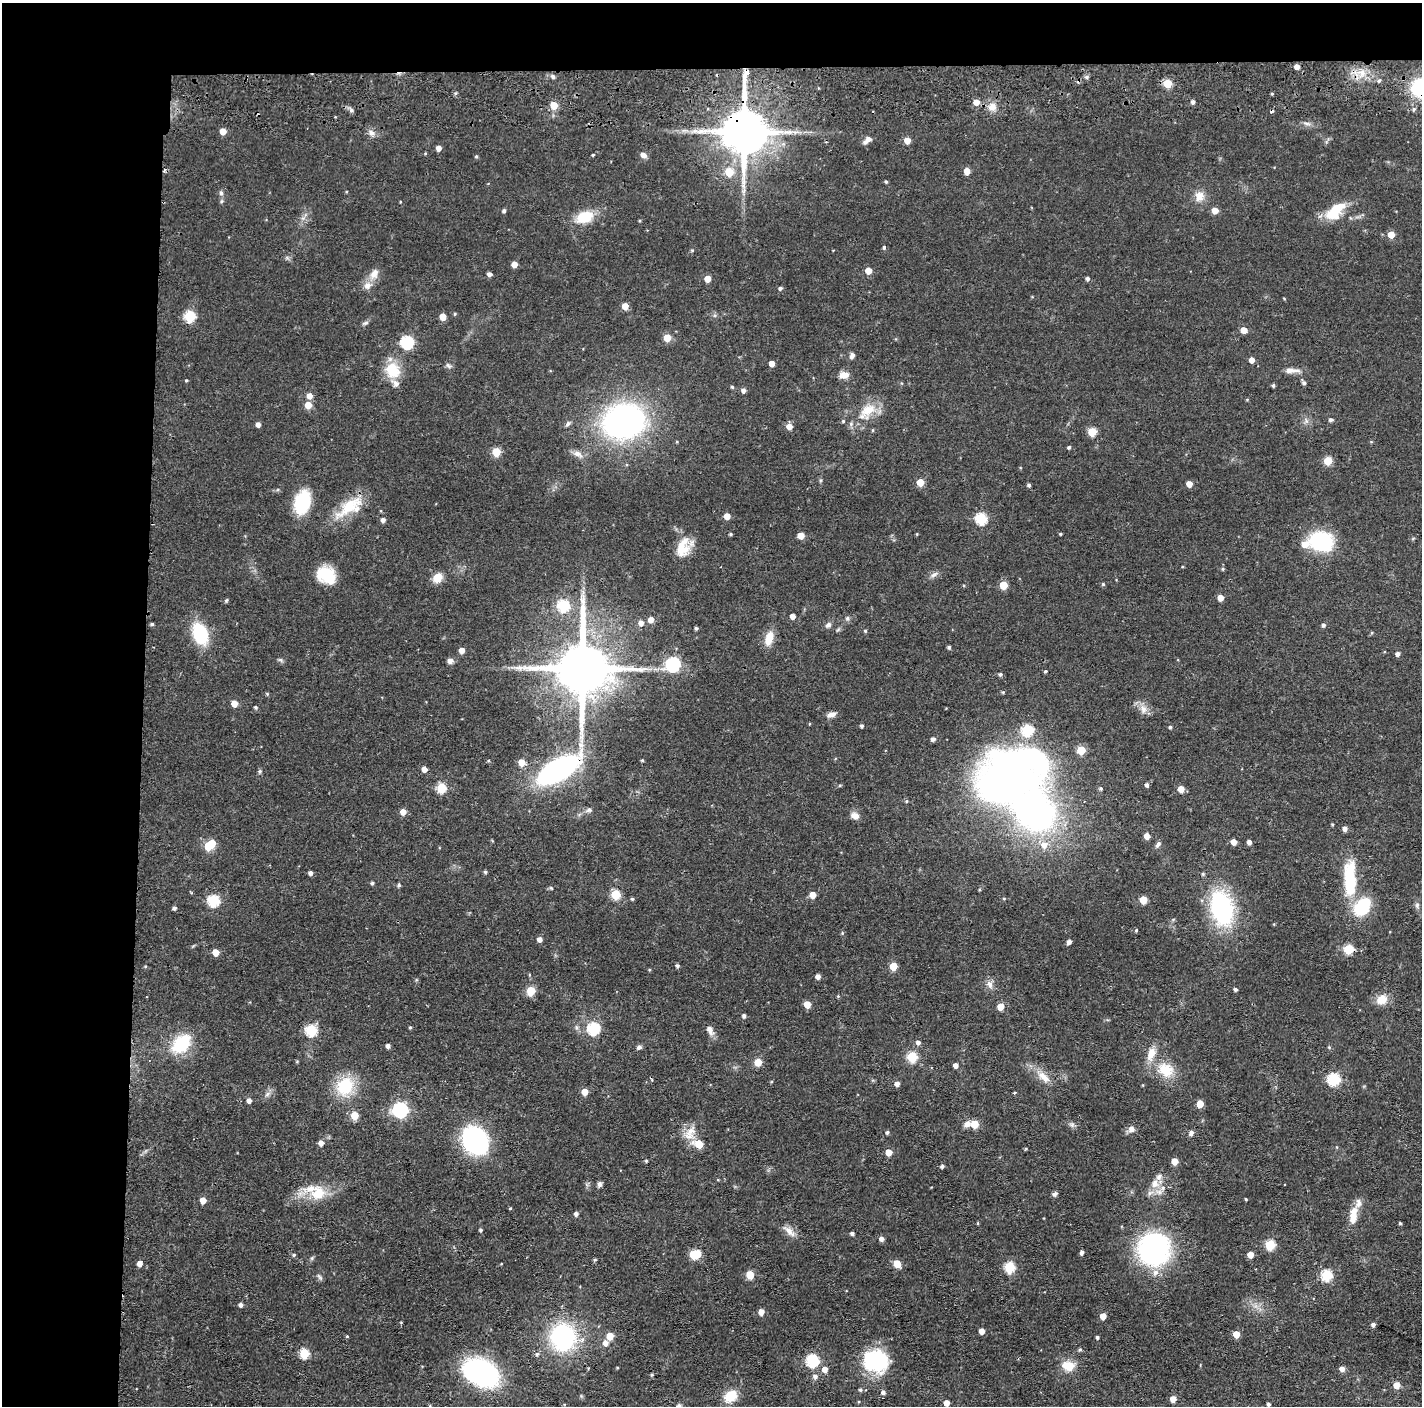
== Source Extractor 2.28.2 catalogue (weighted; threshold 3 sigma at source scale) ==
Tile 1 of 3 x 3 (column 1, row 1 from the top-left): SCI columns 3-1422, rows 2900-4303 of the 4264 x 4394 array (HDU 1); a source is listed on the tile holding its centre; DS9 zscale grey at full resolution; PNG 1424 x 1408 px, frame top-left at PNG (2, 3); no overlay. Shown black and unused: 14% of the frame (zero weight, under 2 of 3 exposures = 3% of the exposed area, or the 3 px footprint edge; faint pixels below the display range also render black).
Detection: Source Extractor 2.28.2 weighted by HDU 2 'WHT'; one run over the whole footprint, this tile lists its part. Background 0.0456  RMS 0.0065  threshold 0.0294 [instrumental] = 3 sigma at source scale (4.5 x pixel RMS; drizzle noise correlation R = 1.50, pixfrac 1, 0.05/0.05 arcsec/px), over >= 5 px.
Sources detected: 298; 2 inside a brighter object's white glare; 1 cosmic-ray / hot-pixel residue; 1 long thin detection or spike segment (spike, bleed or trail) — not listed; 12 inside a brighter listed object's ellipse — not listed separately; the other 282 listed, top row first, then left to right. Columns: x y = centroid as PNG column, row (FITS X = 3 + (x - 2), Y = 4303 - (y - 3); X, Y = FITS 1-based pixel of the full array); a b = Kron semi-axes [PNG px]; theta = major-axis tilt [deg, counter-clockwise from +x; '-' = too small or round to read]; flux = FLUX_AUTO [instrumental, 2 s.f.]
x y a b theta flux
1297 67 4 4 - 4
1362 73 8 7 - 4
746 74 16 7 62 5.1
553 77 6 5 - 1.5
1086 77 5 5 - 1.2
1379 81 5 4 - 1.3
1167 83 5 5 - 23
1420 88 18 16 -53 45
976 102 5 5 - 6
1193 102 4 4 - 1.8
554 105 5 5 - 15
992 107 11 10 - 5
1307 123 11 4 -11 1.9
744 131 13 12 - 3300
223 132 5 4 - 7.9
371 133 10 8 -71 2.9
867 140 12 6 41 3.2
907 140 5 5 - 6.9
439 148 5 4 - 3.7
593 155 4 3 - 0.78
643 155 7 5 -35 3.3
476 156 5 4 - 0.85
164 170 5 3 - 0.99
967 171 5 4 - 7
729 172 6 6 - 16
886 181 4 3 - 0.96
744 191 9 4 81 2
221 193 7 5 -79 1.6
1199 196 13 12 - 6.3
1215 210 5 5 - 6.9
504 211 4 4 - 1.3
1335 211 25 12 44 20
584 217 21 13 21 16
1391 235 5 5 - 9
884 247 4 4 - 0.87
692 250 4 4 - 0.71
514 264 4 4 - 6.2
868 271 5 5 - 7.7
374 273 15 10 60 5.7
489 274 4 4 - 2.5
1088 278 4 4 - 1.6
707 279 5 4 - 7.4
780 288 5 4 - 1.4
625 306 5 5 - 8.7
189 316 6 5 - 45
443 317 5 5 - 8.9
365 323 8 3 19 1.2
1244 330 5 4 - 8.3
667 338 5 5 - 12
407 342 6 6 - 76
852 356 7 5 69 2.3
1252 360 4 4 - 4.3
772 364 4 4 - 5.6
448 366 9 5 -44 1.6
393 370 21 18 -62 17
1291 370 21 6 1 4.6
844 375 11 7 4 5.3
186 380 4 3 - 0.6
1304 382 6 4 -58 1.6
1273 385 4 4 - 1
732 387 4 4 - 0.82
743 390 5 5 - 2.4
309 396 6 5 - 4.5
308 405 5 5 - 7.9
868 410 24 14 28 14
1331 420 5 4 - 1.6
624 421 28 22 14 240
843 421 4 4 - 0.85
258 424 5 4 - 3
568 424 8 5 52 1.4
789 426 5 5 - 5.6
1092 432 5 5 - 22
1069 447 4 4 - 1.1
496 452 5 5 - 22
578 454 13 7 -27 3.8
1328 461 5 5 - 21
920 482 5 5 - 11
1189 484 4 4 - 5.8
1029 485 4 4 - 1.2
302 502 18 12 76 42
349 506 43 15 37 22
727 516 5 5 - 7.4
981 519 6 5 - 49
383 520 5 5 - 2.3
731 534 4 3 - 0.85
917 534 4 3 - 0.52
1060 534 3 3 - 0.73
801 536 5 4 - 8.5
1321 541 18 14 -11 62
683 548 26 16 78 14
1223 569 5 4 - 0.81
325 574 20 15 5 19
934 575 12 5 32 2.1
437 578 7 6 - 16
1103 584 5 4 - 0.81
1003 585 5 5 - 17
1220 598 5 4 - 6.2
226 600 6 4 87 0.79
563 606 6 6 - 55
792 616 4 4 - 4
847 618 6 5 - 1.2
651 620 5 5 - 4.9
641 623 5 5 - 3.6
152 624 4 4 - 1
828 625 8 6 40 2.1
1323 625 4 4 - 1.6
696 628 4 3 - 1.2
865 631 4 4 - 0.82
200 634 23 15 -70 31
769 638 18 9 73 8.9
949 647 4 4 - 1.2
462 650 5 4 - 5.5
1398 654 5 4 - 2.4
280 660 6 4 18 1.1
450 661 7 7 - 2.5
673 664 6 6 - 110
519 668 12 6 -4 3.5
582 668 16 14 -89 4800
1045 671 4 3 - 0.88
1000 674 5 4 - 1.2
267 694 5 4 - 0.72
234 704 5 5 - 7.3
255 707 5 4 - 1.1
1143 709 12 9 -67 4.6
831 714 10 6 14 3.5
862 726 4 4 - 1.2
1170 727 4 4 - 0.98
1027 730 6 6 - 49
933 739 5 4 - 2.1
1081 750 5 5 - 18
642 760 4 3 - 0.69
488 761 4 3 - 0.62
521 762 5 5 - 9
424 769 5 4 - 4.4
558 770 36 16 31 140
260 771 5 4 - 0.96
1010 775 72 36 23 320
840 785 5 3 - 0.66
1147 785 4 4 - 1.8
441 788 5 5 - 31
1101 788 5 5 - 1.1
1181 789 5 5 - 7.9
906 801 4 4 - 0.77
589 810 8 6 16 1.9
1034 811 70 43 -30 290
403 812 5 5 - 6
855 816 10 8 -28 4.1
1332 824 4 3 - 0.61
1345 829 5 5 - 2.7
1147 836 5 4 - 5.2
1234 842 5 4 - 5.4
1249 842 4 4 - 2.7
1158 844 9 6 46 1.8
208 846 6 5 - 15
485 872 4 4 - 1
311 873 4 4 - 2
1203 874 5 4 - 0.88
1350 880 40 13 -88 36
372 883 4 4 - 1.2
399 885 5 5 - 1.1
551 888 5 3 - 0.68
615 895 5 5 - 32
813 895 5 5 - 8.6
632 899 4 4 - 0.85
1143 900 5 5 - 13
213 901 6 6 - 57
1417 905 7 6 - 1.6
1362 907 16 11 48 36
174 908 4 4 - 1.6
1222 908 29 17 -74 92
1136 930 4 3 - 0.72
540 939 5 4 - 3.4
1069 942 4 4 - 2.5
1348 949 5 5 - 32
216 952 5 5 - 9.2
677 966 4 4 - 1.3
893 966 5 5 - 15
818 976 4 4 - 3
990 984 11 7 -75 3.1
1235 989 4 4 - 1.4
531 991 5 5 - 21
838 996 4 3 - 0.61
1382 1000 14 12 29 7.6
807 1004 5 5 - 9.6
1000 1007 5 4 - 8.8
744 1016 4 4 - 1.6
410 1027 4 4 - 0.7
593 1029 6 6 - 65
311 1030 6 6 - 47
710 1030 12 7 -64 3.9
918 1042 5 5 - 2.2
181 1044 17 12 47 37
388 1046 4 4 - 2.1
639 1047 7 5 30 1.6
912 1057 5 5 - 38
758 1062 5 5 - 14
955 1065 4 4 - 3.3
1166 1070 23 19 -39 16
1044 1077 20 9 -42 7.4
1334 1079 6 6 - 65
897 1084 5 4 - 3
345 1086 24 21 58 25
585 1092 5 5 - 8.1
1015 1092 4 3 - 0.63
267 1094 7 6 - 1.9
249 1100 5 4 - 3.1
1200 1104 5 5 - 12
400 1110 6 6 - 130
355 1115 5 5 - 14
967 1124 10 8 36 3.2
975 1124 5 5 - 17
1072 1125 6 6 - 1.6
1131 1129 9 8 - 3.1
690 1132 18 11 48 7.9
887 1132 5 4 - 1.1
1191 1133 6 6 - 1.9
475 1140 21 17 -61 110
321 1143 5 4 - 3.8
699 1144 7 5 -23 15
889 1152 5 5 - 8
646 1161 3 3 - 0.74
1174 1161 5 5 - 7.5
942 1166 4 4 - 1.6
1155 1183 12 10 73 6.4
599 1184 7 5 76 1.8
318 1193 19 17 29 16
1055 1194 6 5 - 1.7
1246 1199 3 3 - 0.55
203 1200 5 5 - 6.8
510 1208 4 4 - 0.62
576 1214 5 4 - 2
1353 1216 24 9 82 9.3
978 1223 5 3 - 0.55
1400 1223 3 3 - 0.72
481 1230 4 4 - 1.1
789 1231 19 7 -42 4.7
852 1233 4 4 - 1.5
881 1239 5 5 - 2.5
1270 1245 5 5 - 33
1154 1249 23 22 - 140
1082 1252 4 3 - 2
693 1254 6 5 - 20
294 1255 5 4 - 0.87
1250 1255 5 4 - 7.3
312 1258 6 4 71 0.93
595 1260 4 4 - 0.88
140 1263 5 5 - 4.1
897 1264 5 5 - 15
1009 1267 6 5 - 43
750 1275 5 5 - 17
1327 1275 6 5 - 45
319 1277 11 3 -45 1.2
241 1305 4 4 - 2.2
761 1312 5 5 - 4.7
1103 1316 5 4 - 6.6
1373 1324 5 4 - 1.8
982 1331 4 4 - 4.8
1236 1334 5 4 - 8.9
347 1336 5 3 - 0.59
610 1336 5 5 - 11
563 1337 19 17 -84 99
1097 1337 4 3 - 1.1
605 1343 6 6 - 3.6
1080 1349 5 5 - 1
304 1354 6 5 - 32
537 1354 5 5 - 1.3
812 1360 6 6 - 72
875 1361 29 24 -13 45
1069 1366 10 8 -17 14
825 1369 6 6 - 4.4
1342 1369 5 5 - 3.8
481 1372 27 18 -28 160
652 1374 4 4 - 0.95
815 1376 6 5 - 2.1
1396 1385 5 5 - 8.5
860 1390 5 4 - 0.89
883 1392 5 5 - 2.3
730 1396 16 12 40 12
1173 1399 5 5 - 5.9
947 1403 5 4 - 5.9
1268 1404 4 4 - 1.6
679 1406 7 6 - 2.2
Overlapping masked pixels (flux is a lower limit): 4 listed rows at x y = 1420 88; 744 131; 164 170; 558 770
Isophote crosses this tile's border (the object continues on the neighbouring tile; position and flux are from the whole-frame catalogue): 2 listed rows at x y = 1420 88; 679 1406
Unlisted compact peaks at least as high as the median listed source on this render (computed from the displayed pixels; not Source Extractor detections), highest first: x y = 351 110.